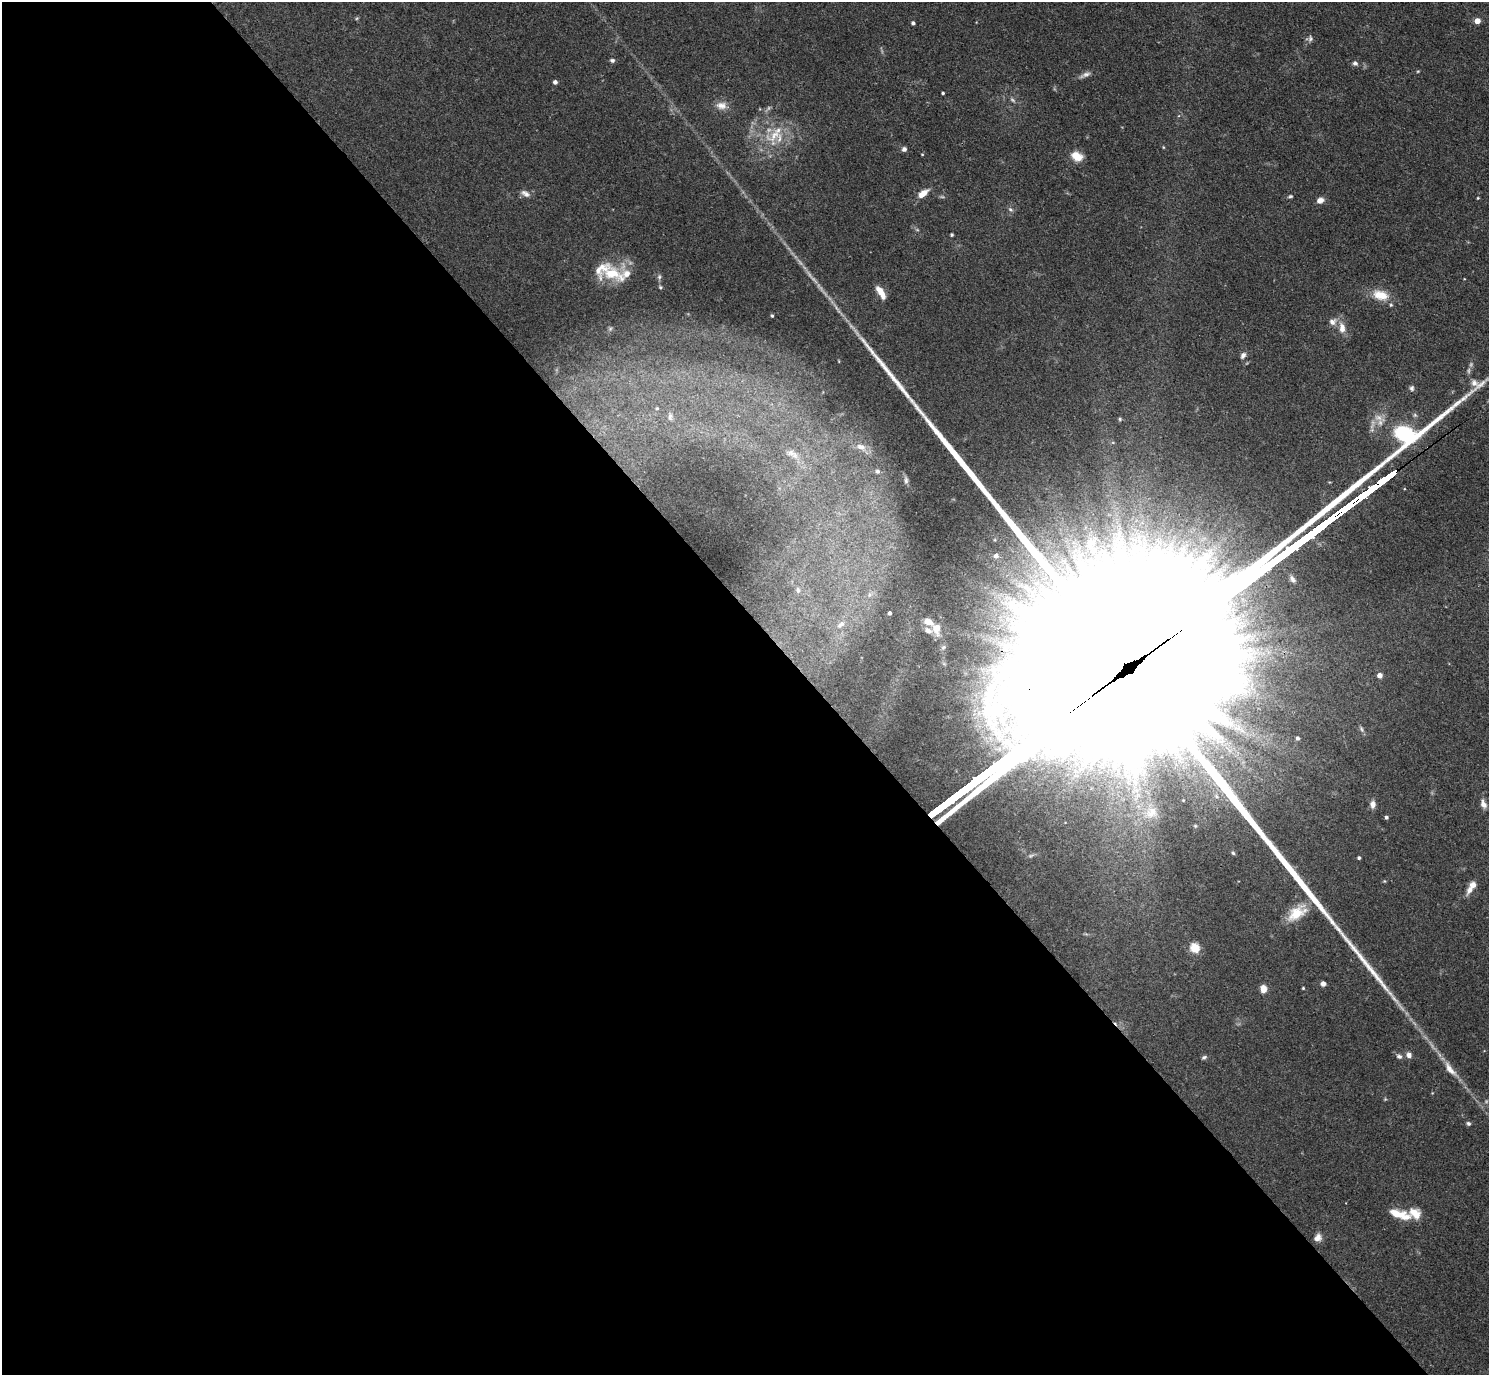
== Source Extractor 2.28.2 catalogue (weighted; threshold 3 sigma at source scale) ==
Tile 9 of 4 x 4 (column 1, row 3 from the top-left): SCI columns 4-1490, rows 1673-3045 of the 5954 x 5950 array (HDU 1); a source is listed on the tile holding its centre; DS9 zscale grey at full resolution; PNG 1491 x 1377 px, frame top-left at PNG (2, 2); no overlay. Shown black and unused: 55% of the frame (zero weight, under 3 of 4 exposures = <1% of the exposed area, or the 3 px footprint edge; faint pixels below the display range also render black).
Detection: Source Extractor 2.28.2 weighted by HDU 2 'WHT'; one run over the whole footprint, this tile lists its part. Background 0.0816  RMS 0.0057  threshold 0.0256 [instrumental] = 3 sigma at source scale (4.5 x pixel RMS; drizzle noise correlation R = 1.50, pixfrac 1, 0.05/0.05 arcsec/px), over >= 5 px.
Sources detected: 90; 7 too faint to see at this stretch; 2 inside a brighter object's white glare — not listed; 7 inside a brighter listed object's ellipse — not listed separately; the other 74 listed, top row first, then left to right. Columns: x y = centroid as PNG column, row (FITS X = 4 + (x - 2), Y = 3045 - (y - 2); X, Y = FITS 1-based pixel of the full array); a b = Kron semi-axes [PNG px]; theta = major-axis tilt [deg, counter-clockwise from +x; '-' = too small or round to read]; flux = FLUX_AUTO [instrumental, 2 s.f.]
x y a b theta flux
1477 21 4 4 - 6.6
913 23 4 3 - 1.4
1310 38 8 6 81 1.6
612 60 6 5 - 1.3
1355 63 7 6 - 1.6
1418 71 5 3 - 0.52
1085 75 18 5 22 2.6
555 82 4 4 - 2
943 93 3 3 - 0.8
721 105 15 10 -5 5
775 135 32 15 34 18
1163 147 5 3 - 0.44
904 149 5 5 - 1.9
922 154 4 2 - 0.39
1077 156 12 9 -26 8.3
525 193 13 7 -30 2.8
923 193 12 6 38 6.6
1290 196 7 4 11 0.88
1478 198 4 4 - 0.49
1320 200 8 6 19 3.2
1010 210 7 5 -34 1.3
952 235 3 3 - 0.77
612 273 33 20 2 20
659 277 8 6 90 1.5
660 287 5 5 - 0.88
881 292 15 6 -57 6.4
1380 295 22 13 -16 10
772 316 3 3 - 0.85
1332 322 11 9 27 3.5
1342 328 16 8 -79 5.5
1243 355 8 6 60 2
1412 388 8 6 89 1.6
657 408 6 5 - 1
670 416 12 7 87 2.9
1120 419 5 4 - 0.72
861 447 14 8 -20 4.6
791 453 13 9 -6 3.7
877 471 6 5 - 1
906 480 9 5 -84 1.3
1384 480 19 4 37 2900
1119 533 40 12 78 23
1090 543 15 11 59 6.6
996 556 6 5 - 2.2
1292 579 9 5 -64 1.5
798 590 8 5 -89 1.3
890 613 4 3 - 1.4
841 624 12 7 37 3
936 628 15 10 -84 5.6
1005 648 7 6 - 2.8
1380 675 4 4 - 4
1361 729 9 5 -64 1.3
1298 738 4 3 - 1.3
1021 748 306 54 36 280000
1373 804 10 7 87 2.8
1483 804 11 6 -69 3.3
1151 813 22 17 30 13
1386 817 4 3 - 1.3
1233 853 5 4 - 0.85
1359 858 4 3 - 0.98
1384 881 5 4 - 0.55
1469 890 14 8 60 4.1
1297 913 28 14 38 14
1195 948 5 5 - 38
1323 984 5 5 - 2.7
1303 988 3 3 - 0.56
1263 989 7 6 - 5.5
1409 1055 7 6 - 2.5
1399 1056 7 6 - 1.7
1204 1057 7 5 27 1.1
1450 1069 24 9 -52 7
1385 1099 4 4 - 0.58
1468 1123 5 5 - 1.2
1400 1214 26 9 -17 11
1318 1238 10 9 - 3.4
Overlapping masked pixels (flux is a lower limit): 2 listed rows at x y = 1384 480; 1021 748